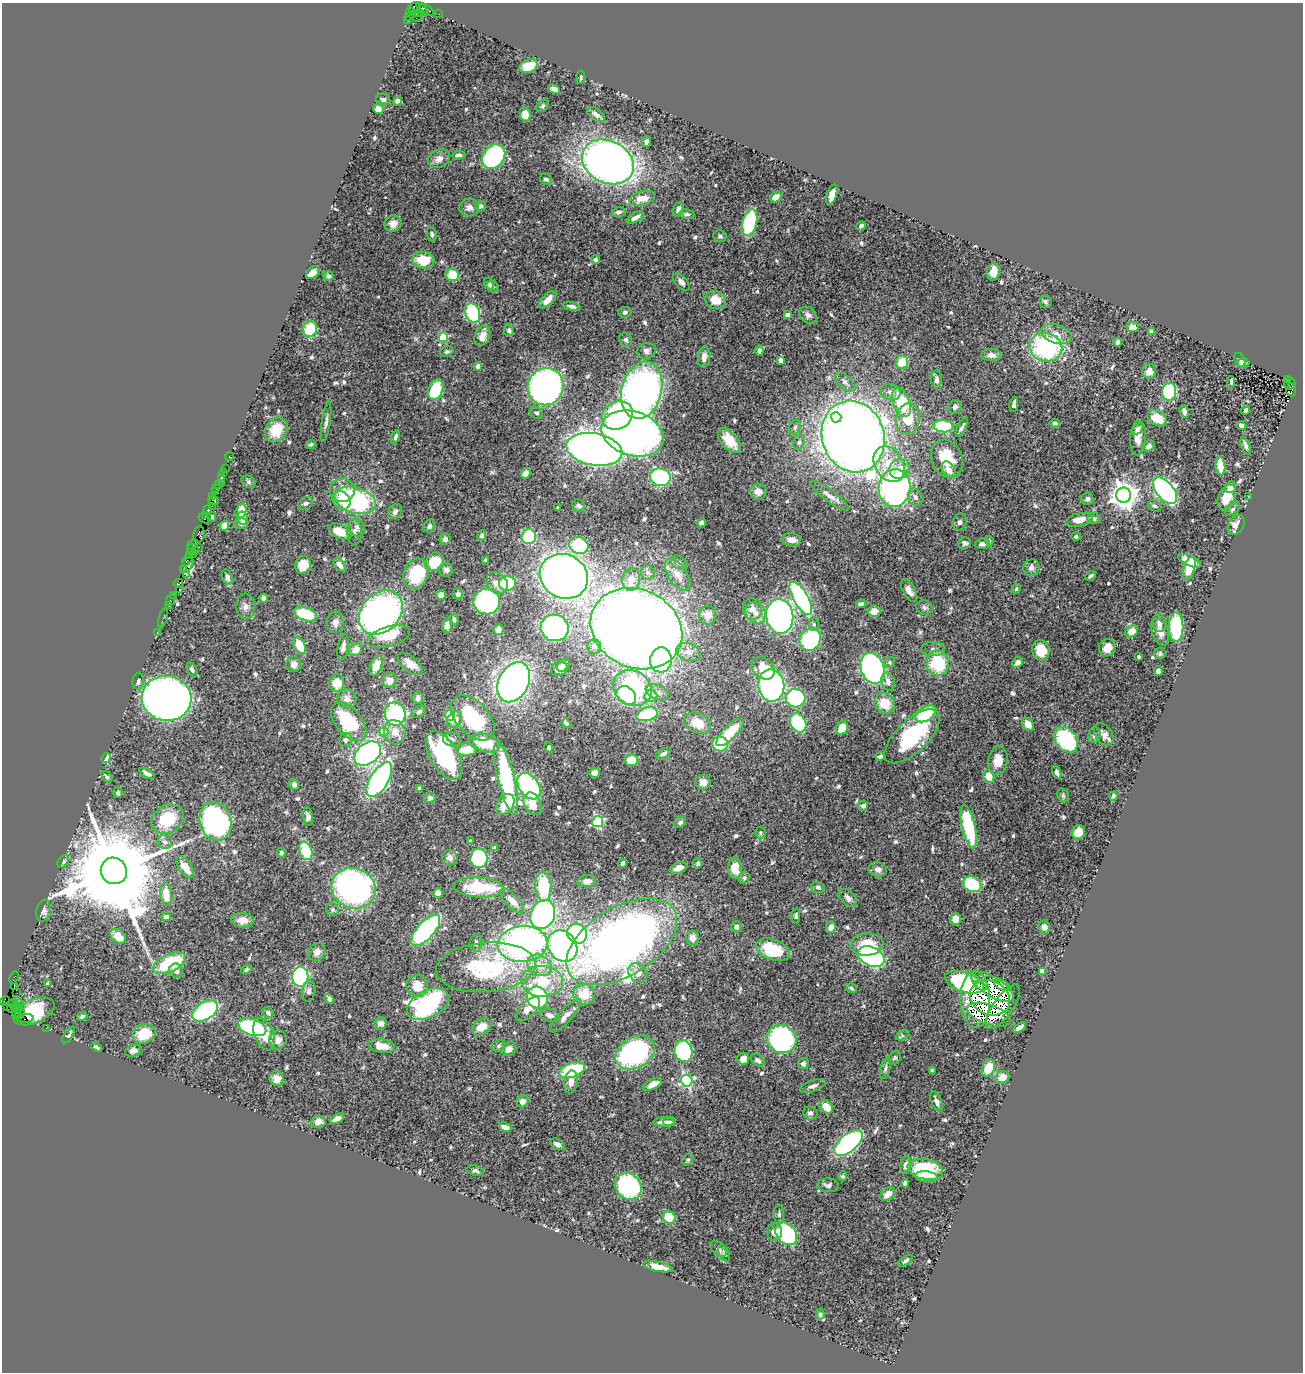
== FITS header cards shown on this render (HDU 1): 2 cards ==
NAXIS1  =                 1301
NAXIS2  =                 1370

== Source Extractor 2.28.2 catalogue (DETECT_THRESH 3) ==
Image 1301 x 1370 px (HDU 1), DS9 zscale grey, 1 PNG px = 1 image px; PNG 1305 x 1374 px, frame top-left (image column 1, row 1370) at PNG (2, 3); each listed source drawn as its Kron ellipse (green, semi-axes under 4 px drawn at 4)
Background 1.18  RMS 0.035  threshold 0.104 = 3 sigma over >= 5 px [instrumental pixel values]
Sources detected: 629; of the 629, the 500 brightest by FLUX_AUTO listed and drawn (129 fainter detections omitted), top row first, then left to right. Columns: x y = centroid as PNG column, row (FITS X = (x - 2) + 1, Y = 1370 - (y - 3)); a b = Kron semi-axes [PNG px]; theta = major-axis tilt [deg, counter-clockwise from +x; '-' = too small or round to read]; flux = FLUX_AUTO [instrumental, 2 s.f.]
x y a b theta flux
414 8 6 5 - 310
422 9 7 4 -59 410
426 9 8 4 -34 210
410 12 4 2 - 57
415 13 3 3 - 40
419 13 4 2 - 78
439 14 2 2 - 23
418 16 6 2 45 91
408 17 4 3 - 59
408 21 3 3 - 910
529 66 9 6 23 44
581 77 6 3 84 4.3
554 89 6 4 -25 8.2
383 99 7 5 -23 5.4
398 101 4 4 - 7.7
543 106 7 5 42 4.2
378 109 5 4 - 23
525 114 7 5 -81 29
596 114 10 6 -36 10
646 142 5 4 - 8.7
459 155 6 4 3 7.8
494 156 13 10 52 440
439 159 11 8 32 17
608 162 27 21 -27 1600
546 179 6 5 - 6.5
832 195 10 5 73 17
776 197 6 5 - 12
642 198 13 7 14 30
481 206 5 5 - 4.9
469 207 10 9 - 12
678 209 7 5 73 8.1
619 212 6 5 - 8
687 214 7 5 -13 5.7
635 217 10 4 28 12
750 222 14 7 77 200
393 224 9 8 - 15
861 226 4 4 - 8.6
432 234 7 5 -82 4.8
720 236 7 5 -23 5.1
595 259 5 4 - 7.6
423 260 11 8 -6 61
313 272 7 5 40 35
993 272 9 6 81 25
452 275 7 6 - 52
328 276 5 5 - 7.5
681 282 11 6 -48 9.4
489 284 6 5 - 6.8
492 287 6 5 - 5.1
548 300 11 5 46 22
715 300 10 8 -26 39
1045 302 6 6 - 4.7
572 306 9 4 -14 7.1
625 312 6 5 - 6.1
473 313 10 7 -71 240
787 315 4 4 - 18
808 315 9 7 -41 9.1
1133 327 6 5 - 19
310 329 8 7 - 76
509 330 6 5 - 7.6
1151 332 4 4 - 21
1056 334 15 9 -17 24
482 336 10 7 66 19
443 337 5 4 - 130
626 340 7 6 - 5.7
1118 342 4 4 - 8.6
1046 347 16 14 -13 310
646 351 10 7 22 9.9
759 351 5 4 - 8
447 352 7 5 19 5.2
991 355 10 6 -4 16
704 357 10 6 82 13
781 360 4 4 - 27
1240 360 7 5 -62 7.2
902 362 6 6 - 58
1243 363 6 5 - 5.2
478 366 4 3 - 15
1149 371 7 7 - 18
936 379 9 5 89 11
1287 379 2 2 - 130
845 382 12 6 -46 12
1231 382 5 3 - 4.3
1290 384 6 5 - 500
546 387 19 17 59 890
436 390 10 7 68 93
642 390 29 20 76 1500
1291 390 6 5 - 340
890 392 10 8 -22 13
1169 392 9 7 82 180
901 402 15 8 -70 110
1014 404 7 4 84 8.3
955 407 7 6 - 7
1246 410 5 4 - 6.7
1184 411 6 4 -74 11
536 413 7 5 -32 5.8
617 415 16 13 32 250
836 417 5 5 - 47
1157 418 10 7 -29 49
908 419 15 12 79 71
326 421 20 4 82 9.3
1055 423 5 4 - 4.9
943 426 10 6 -4 180
1241 426 5 4 - 7.8
795 427 8 5 70 6.3
962 427 10 4 63 6.5
1138 429 6 4 43 7.1
276 430 13 10 56 68
633 434 32 22 -17 1500
395 437 7 4 66 5.7
853 437 36 31 -72 4000
1138 438 17 8 86 22
729 440 14 8 -49 42
799 442 7 5 72 6
311 444 5 4 - 4.8
1148 446 7 5 29 8.8
1246 446 10 4 -70 7.1
594 449 28 16 -10 2000
229 457 4 3 - 46
947 459 19 15 -65 83
889 464 19 14 -59 64
1220 466 9 4 -82 66
225 468 2 2 - 49
899 469 11 9 43 26
949 470 9 6 -58 18
223 473 2 2 - 20
526 473 5 5 - 14
221 477 4 3 - 140
660 477 10 9 - 340
249 482 7 6 - 5.8
221 483 2 2 - 24
218 485 2 2 - 19
1231 487 6 5 - 18
895 488 19 16 82 680
216 489 3 2 - 66
342 490 12 12 - 35
1165 491 16 8 -51 660
216 492 3 2 - 120
758 492 8 8 - 19
1124 495 7 7 - 3000
213 496 3 3 - 110
830 496 23 6 -36 18
1249 496 3 2 - 10
915 497 9 7 -64 11
1227 497 13 8 66 41
1087 499 6 6 - 9
213 500 6 3 -22 220
342 500 10 8 -51 36
355 500 21 13 -16 340
306 503 8 6 27 5.7
212 506 2 2 - 99
579 506 7 6 - 5.8
1155 506 7 5 -30 4.9
558 508 3 3 - 5.3
1232 509 8 5 41 5.1
208 510 5 3 - 210
241 511 7 5 73 45
395 512 8 6 50 7.9
205 516 3 2 - 110
212 517 5 3 - 4.3
243 518 6 5 - 25
1094 518 6 5 - 7.9
204 519 6 3 -31 140
1079 520 13 6 11 29
960 522 8 6 74 8
701 523 5 4 - 9.2
241 524 6 5 - 8.6
1236 525 10 7 60 20
224 526 5 4 - 17
429 526 6 5 - 6.5
357 527 9 8 - 9.5
340 531 12 7 -26 35
354 532 13 7 -89 11
199 534 8 5 80 530
482 535 5 4 - 6.3
1076 536 4 4 - 4.6
529 537 7 7 - 160
445 539 5 5 - 6.9
791 540 9 6 -11 17
989 541 5 4 - 4.5
964 543 6 6 - 7
193 544 6 4 44 240
982 544 8 5 5 9.4
579 545 10 8 -21 140
199 547 3 2 - 79
191 549 5 3 - 270
195 550 3 2 - 63
193 554 2 2 - 58
189 555 3 2 - 86
187 560 7 2 52 210
485 560 4 3 - 5
1190 561 12 5 -25 42
434 562 10 8 48 59
679 563 9 6 -36 9.8
187 565 8 5 58 440
303 565 9 8 - 32
340 565 7 5 -53 12
1031 568 8 8 - 11
1189 568 12 5 73 63
184 570 3 2 - 63
446 570 7 7 - 9.3
648 572 7 7 - 7.2
416 574 15 12 65 130
186 575 3 3 - 36
678 575 18 9 -56 29
564 576 25 22 -26 1900
1091 576 6 3 39 5.3
227 577 8 5 -68 8.2
631 580 11 9 83 28
178 583 5 4 - 260
497 583 12 9 -45 25
507 583 8 7 - 180
180 589 3 2 - 58
1016 589 5 4 - 4.2
909 591 12 6 -61 16
458 594 5 5 - 5.9
173 595 4 3 - 120
441 595 5 4 - 16
264 598 4 4 - 8.2
801 598 19 7 -60 580
171 600 6 3 65 180
487 601 13 13 - 360
861 604 5 4 - 6.7
168 605 3 3 - 98
246 606 13 9 -86 13
924 608 8 7 - 7.6
752 609 10 9 - 16
874 611 6 6 - 19
381 612 25 19 46 960
756 613 11 9 -55 21
305 614 12 6 -20 120
708 615 9 9 - 22
780 616 17 13 -82 930
163 618 9 2 72 120
454 619 5 3 - 5.7
335 622 11 8 88 14
1159 623 9 6 -85 13
814 624 6 5 - 5
447 626 8 5 86 9.4
1176 627 14 7 -90 210
555 628 14 13 - 430
636 629 47 39 -26 3900
499 630 5 5 - 17
1132 631 7 5 34 26
157 632 2 2 - 34
1160 632 14 8 -69 21
388 637 22 10 16 46
810 639 12 10 57 240
300 646 9 5 -63 57
343 647 13 5 80 11
594 647 7 7 - 13
1107 648 9 8 - 23
355 649 7 6 - 22
933 649 12 7 -1 12
1041 650 10 8 -76 45
688 652 12 8 -18 17
1160 653 6 5 - 5.7
1138 657 3 3 - 4.6
661 660 12 11 - 590
890 662 5 5 - 4.7
1018 662 6 5 - 10
938 663 12 11 - 130
294 664 8 7 - 16
410 664 15 7 -38 26
563 665 7 5 42 9.6
376 666 11 6 69 29
763 668 13 10 -39 44
872 668 16 11 -67 650
559 669 8 7 - 13
192 670 7 5 -59 6.7
1158 671 5 4 - 8.3
138 681 8 5 84 7.1
389 681 7 7 - 17
514 682 21 15 62 1100
888 682 9 6 -76 12
337 683 9 7 78 43
771 685 16 13 -81 600
632 688 20 17 -33 310
657 692 12 7 -22 14
626 696 10 8 -40 240
651 696 6 6 - 39
166 698 25 22 -9 1300
418 698 6 5 - 9.8
795 698 10 9 - 240
347 699 9 9 - 14
885 703 10 9 - 48
419 712 8 5 33 6.1
395 714 12 10 -78 280
647 714 11 6 17 140
926 714 11 7 33 140
450 715 5 5 - 91
473 718 27 16 -47 190
454 720 9 7 52 21
349 722 22 13 -50 160
566 723 5 4 - 4.6
697 723 14 10 -26 48
798 723 10 7 -62 170
1028 724 7 5 -51 24
842 728 7 5 64 33
384 732 4 4 - 74
395 732 12 10 -71 25
730 732 18 6 46 91
1094 735 7 6 - 7.9
1104 735 12 8 -55 14
912 736 35 16 44 170
452 739 9 7 -16 8.6
346 740 7 6 - 8
1066 740 14 10 -50 230
485 743 15 9 -13 75
720 744 7 7 - 95
549 747 5 3 - 5
467 750 10 6 5 41
368 754 15 10 36 620
663 754 8 4 27 8.3
444 756 27 14 -61 330
880 756 5 3 - 5
106 758 5 4 - 29
631 760 6 6 - 47
998 761 14 10 84 34
1057 772 7 4 -68 8.4
595 773 5 5 - 19
147 774 8 4 -29 7.4
989 776 7 5 -73 28
107 777 7 4 -51 4.2
506 778 37 8 -77 290
379 780 19 9 59 680
703 782 8 7 - 22
294 785 5 5 - 7
529 786 15 10 -55 330
420 788 4 3 - 5.4
118 793 5 4 - 4.2
1063 795 7 5 -74 4.7
1113 796 4 3 - 4.6
430 798 6 5 - 5.4
532 804 12 8 -64 51
505 805 11 8 58 39
863 806 5 5 - 7.1
308 817 9 5 -83 8
167 819 17 13 30 84
215 821 19 15 -72 610
598 822 5 5 - 310
680 822 6 5 - 6.1
969 826 22 6 -77 180
761 832 6 5 - 5.1
1078 832 7 6 - 30
470 841 4 3 - 4.5
165 842 7 7 - 7.9
495 848 4 4 - 6.1
306 851 9 6 -71 100
281 853 5 4 - 5
450 858 8 7 - 14
479 858 10 8 -90 250
63 862 7 5 57 5.7
623 863 4 4 - 8.5
698 863 5 4 - 5.3
185 867 12 6 -56 27
678 868 9 5 20 21
735 868 10 7 -87 42
878 869 9 7 -11 11
114 871 13 13 - 68000
744 878 6 5 - 4.6
587 881 9 6 8 14
972 884 9 7 -26 130
543 886 15 8 -88 120
479 887 25 10 -3 130
818 887 7 5 -16 6.4
354 888 22 20 -25 840
438 893 5 5 - 15
166 894 11 5 -84 44
848 898 11 6 -47 9.8
512 901 16 6 -46 19
333 910 7 6 - 5.6
44 911 11 7 79 10
543 914 15 12 65 630
796 916 7 4 -89 4.8
166 917 5 4 - 11
956 919 6 5 - 26
242 920 11 7 -2 19
737 927 5 5 - 7.9
831 927 6 5 - 16
1044 927 7 6 - 13
426 930 19 8 48 500
577 934 10 9 - 250
118 936 9 6 -38 33
692 938 7 6 - 16
622 942 61 34 31 2100
476 943 8 6 81 8.1
523 944 25 18 4 890
867 945 16 11 5 66
562 946 16 14 -55 770
773 950 17 10 -20 120
317 952 9 8 - 15
871 956 14 9 -25 430
169 963 17 9 25 140
540 965 13 10 -30 30
486 967 50 24 5 280
246 969 5 4 - 4.2
176 971 7 6 - 10
1042 971 4 4 - 46
637 973 10 8 -51 22
14 977 6 3 65 88
300 977 10 8 86 430
542 981 21 15 -3 80
964 982 20 10 -18 290
48 983 4 3 - 5.5
1002 985 8 4 -26 16
14 986 3 2 - 100
417 986 11 10 - 40
980 986 7 4 -26 11
993 987 24 9 -31 68
851 988 6 4 -34 4.3
309 991 10 6 79 8.6
17 993 2 2 - 21
584 994 11 10 - 52
537 998 11 10 - 260
990 998 21 17 -25 30
329 999 5 4 - 9.1
975 999 28 15 -89 160
5 1001 5 4 - 88
18 1001 4 3 - 110
20 1003 3 3 - 90
13 1004 5 3 - 120
428 1004 22 13 27 380
7 1006 4 3 - 47
1003 1007 26 9 55 76
11 1008 4 2 - 31
15 1008 4 3 - 73
19 1009 4 2 - 88
528 1009 15 7 44 21
34 1011 22 12 23 110
205 1011 14 8 33 360
268 1012 6 5 - 5.5
16 1013 3 3 - 95
22 1014 3 2 - 75
19 1015 4 3 - 70
550 1015 10 6 -18 10
989 1015 23 10 -19 73
82 1016 5 4 - 5.4
566 1016 22 6 48 18
25 1018 8 3 3 200
381 1023 6 6 - 11
252 1027 15 8 -18 330
481 1027 10 7 35 30
1019 1027 7 4 33 12
46 1028 2 2 - 19
144 1034 12 9 20 60
264 1034 17 9 -69 37
69 1035 9 4 56 5.1
902 1035 7 4 25 4.2
781 1039 15 14 - 390
278 1040 10 8 67 19
381 1046 13 6 -10 34
499 1046 7 5 24 4.6
96 1047 6 3 -30 5.9
509 1049 8 6 37 13
133 1051 8 6 15 9.9
683 1051 11 9 -77 220
635 1052 21 15 31 420
895 1058 7 6 - 4.7
743 1059 6 6 - 15
758 1060 8 5 -36 8.3
803 1064 5 5 - 6.7
885 1068 11 5 77 6.7
988 1068 9 6 63 47
572 1070 13 7 18 190
932 1071 4 4 - 8.6
1002 1077 7 6 - 24
277 1079 8 7 - 20
686 1081 6 6 - 400
571 1082 11 6 81 17
653 1084 10 5 27 24
813 1086 13 5 19 9.9
522 1101 6 5 - 11
937 1102 11 5 -68 10
826 1107 7 6 - 34
810 1113 7 6 - 9
337 1119 7 4 27 13
318 1122 7 6 - 15
664 1122 10 4 1 14
669 1122 6 4 13 8.4
505 1127 6 4 -23 16
848 1143 17 8 40 520
557 1144 8 5 -29 12
688 1160 6 5 - 4.2
906 1165 8 5 78 12
925 1169 18 10 -12 140
475 1171 9 5 -12 6.2
843 1176 5 4 - 4.4
926 1177 11 5 -5 36
905 1183 4 4 - 6.8
828 1185 11 7 -4 8.8
628 1186 14 12 -44 290
888 1194 8 6 38 20
779 1214 10 5 -90 5.9
669 1217 6 6 - 96
774 1232 8 7 - 14
786 1234 12 9 -49 290
718 1249 9 6 -44 9
724 1253 9 5 -67 4.8
905 1261 8 4 34 5.5
658 1267 15 5 -11 35
820 1314 5 4 - 6.2
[129 fainter detections neither listed nor drawn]